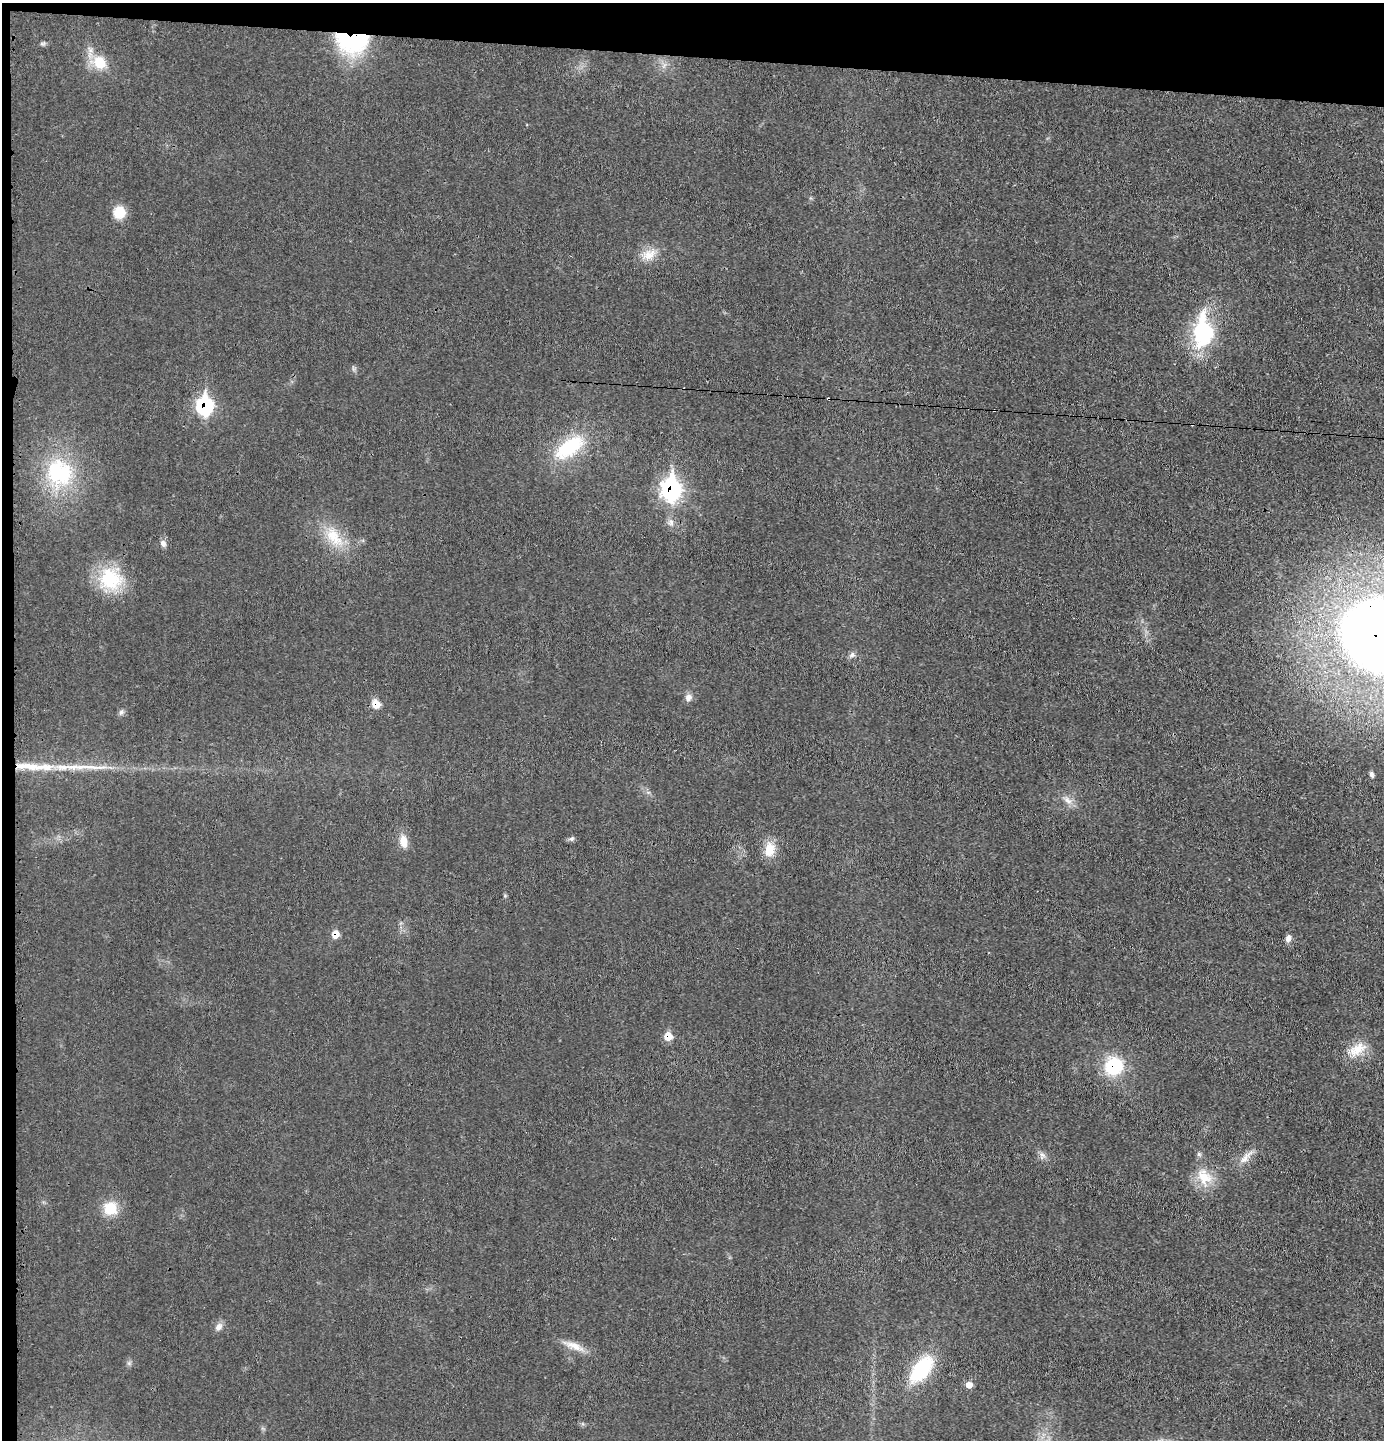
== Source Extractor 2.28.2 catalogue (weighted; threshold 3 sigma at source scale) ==
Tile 1 of 3 x 3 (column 1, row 1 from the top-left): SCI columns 103-1484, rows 2878-4315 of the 4357 x 4324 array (HDU 1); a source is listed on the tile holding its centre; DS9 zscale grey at full resolution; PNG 1386 x 1442 px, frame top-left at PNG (2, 3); no overlay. Shown black and unused: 5% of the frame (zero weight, under 3 of 4 exposures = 1% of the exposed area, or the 3 px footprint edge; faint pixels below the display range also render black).
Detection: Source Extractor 2.28.2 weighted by HDU 2 'WHT'; one run over the whole footprint, this tile lists its part. Background 0.0212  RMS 0.0047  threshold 0.0211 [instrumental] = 3 sigma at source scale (4.5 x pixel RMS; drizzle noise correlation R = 1.50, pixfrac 1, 0.05/0.05 arcsec/px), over >= 5 px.
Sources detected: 47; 2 cosmic-ray / hot-pixel residue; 1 long thin detection or spike segment (spike, bleed or trail) — not listed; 4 inside a brighter listed object's ellipse — not listed separately; the other 40 listed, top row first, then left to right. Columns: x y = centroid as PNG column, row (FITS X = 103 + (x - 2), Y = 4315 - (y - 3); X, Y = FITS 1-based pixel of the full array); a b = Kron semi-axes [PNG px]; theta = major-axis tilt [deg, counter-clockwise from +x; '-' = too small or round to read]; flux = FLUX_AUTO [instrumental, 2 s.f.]
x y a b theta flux
352 40 30 20 -2 66
43 44 8 6 13 0.97
99 62 19 15 -32 12
119 212 14 13 - 9.1
649 255 22 15 27 7.6
1203 332 43 24 90 41
205 406 11 9 81 63
994 410 3 3 - 0.6
569 447 41 20 36 30
59 473 38 35 -61 40
671 490 12 9 86 130
671 522 11 9 64 2.4
334 537 35 17 -52 16
163 543 9 7 -62 2.1
110 579 32 29 -37 27
1378 636 47 42 -43 770
852 655 9 7 31 1.6
688 698 10 8 52 2.5
376 704 11 9 -67 4.8
121 712 8 6 54 1.3
43 767 33 10 -2 11
1372 774 8 5 -69 1.3
1068 800 13 8 -40 3.4
571 839 7 6 - 1.1
403 841 18 10 -81 5.2
769 850 18 13 82 8.9
335 934 8 7 - 5
1288 938 10 7 79 2.1
668 1036 8 8 - 6.8
1357 1049 29 14 29 9.4
1114 1066 14 13 - 33
1042 1155 11 7 -55 2.1
1246 1157 26 9 46 5
1204 1177 27 19 -63 12
110 1208 16 16 - 12
218 1327 11 8 49 2.6
575 1346 27 9 -23 6.4
129 1363 6 6 - 0.99
921 1369 26 14 52 39
969 1385 7 7 - 3.1
Overlapping masked pixels (flux is a lower limit): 9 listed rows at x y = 352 40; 205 406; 994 410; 671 490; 1378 636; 376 704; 335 934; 668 1036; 1114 1066
Isophote crosses this tile's border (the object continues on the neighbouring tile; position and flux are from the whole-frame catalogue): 1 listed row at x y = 1378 636